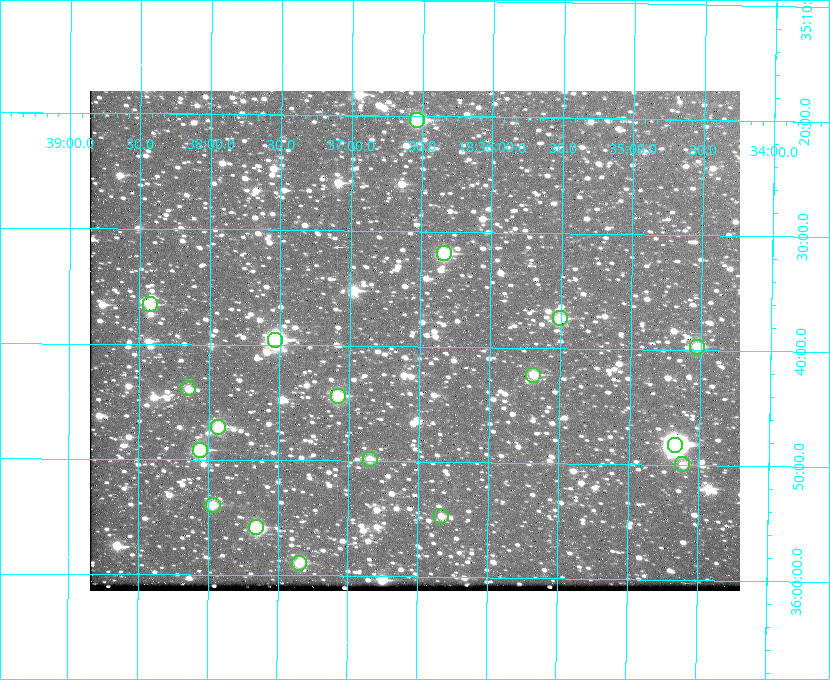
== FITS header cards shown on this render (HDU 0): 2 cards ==
NAXIS1  =                  650 / Width of table row in bytes
NAXIS2  =                  500 / Number of rows in table

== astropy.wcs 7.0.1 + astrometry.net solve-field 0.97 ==
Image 650 x 500 px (HDU 0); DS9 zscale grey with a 90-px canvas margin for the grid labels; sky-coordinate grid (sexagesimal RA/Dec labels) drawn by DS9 from the SOLVED WCS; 18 Tycho-2 reference stars matched to detected sources circled (green)
Header WCS: none
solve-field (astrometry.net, Tycho-2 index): SOLVED blind (the file carries no WCS)
Solved WCS: RA---TAN-SIP/DEC--TAN-SIP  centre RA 18:36:32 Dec +35:39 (279.13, +35.66 deg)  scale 5.21 arcsec/px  FOV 56.5' x 43.4'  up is +179 deg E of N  parity flipped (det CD > 0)
(file carries no celestial WCS; the grid is the blind solution)
Tycho-2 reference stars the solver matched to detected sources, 18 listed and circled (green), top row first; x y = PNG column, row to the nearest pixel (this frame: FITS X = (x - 90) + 1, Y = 500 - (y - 91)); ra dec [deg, ICRS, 3 dp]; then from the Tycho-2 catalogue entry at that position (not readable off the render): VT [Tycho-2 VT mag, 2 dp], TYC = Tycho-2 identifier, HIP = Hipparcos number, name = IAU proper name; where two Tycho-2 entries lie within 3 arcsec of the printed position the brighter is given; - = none
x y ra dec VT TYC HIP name
417 120 279.134 +35.339 9.91 2645-980-1 - -
444 253 279.085 +35.532 9.84 2645-710-1 - -
150 304 279.606 +35.610 10.50 2645-565-1 - -
560 318 278.877 +35.623 10.37 2632-1282-1 - -
275 340 279.382 +35.660 8.88 2649-136-1 91311 -
697 347 278.632 +35.662 10.68 2636-195-1 - -
533 375 278.922 +35.705 10.37 2636-96-1 - -
188 388 279.537 +35.731 11.00 2649-31-1 - -
338 396 279.271 +35.739 10.27 2649-22-1 - -
218 427 279.483 +35.786 9.96 2649-1276-1 - -
675 445 278.667 +35.805 7.78 2636-68-1 91080 -
200 450 279.516 +35.819 10.07 2649-1464-1 - -
370 459 279.212 +35.831 10.99 2649-1529-1 - -
682 464 278.654 +35.833 11.29 2636-133-1 - -
213 505 279.492 +35.899 10.86 2649-1492-1 - -
441 516 279.083 +35.912 11.42 2649-1448-1 - -
256 527 279.414 +35.931 10.32 2649-1381-1 - -
299 563 279.337 +35.982 10.50 2649-1232-1 - -